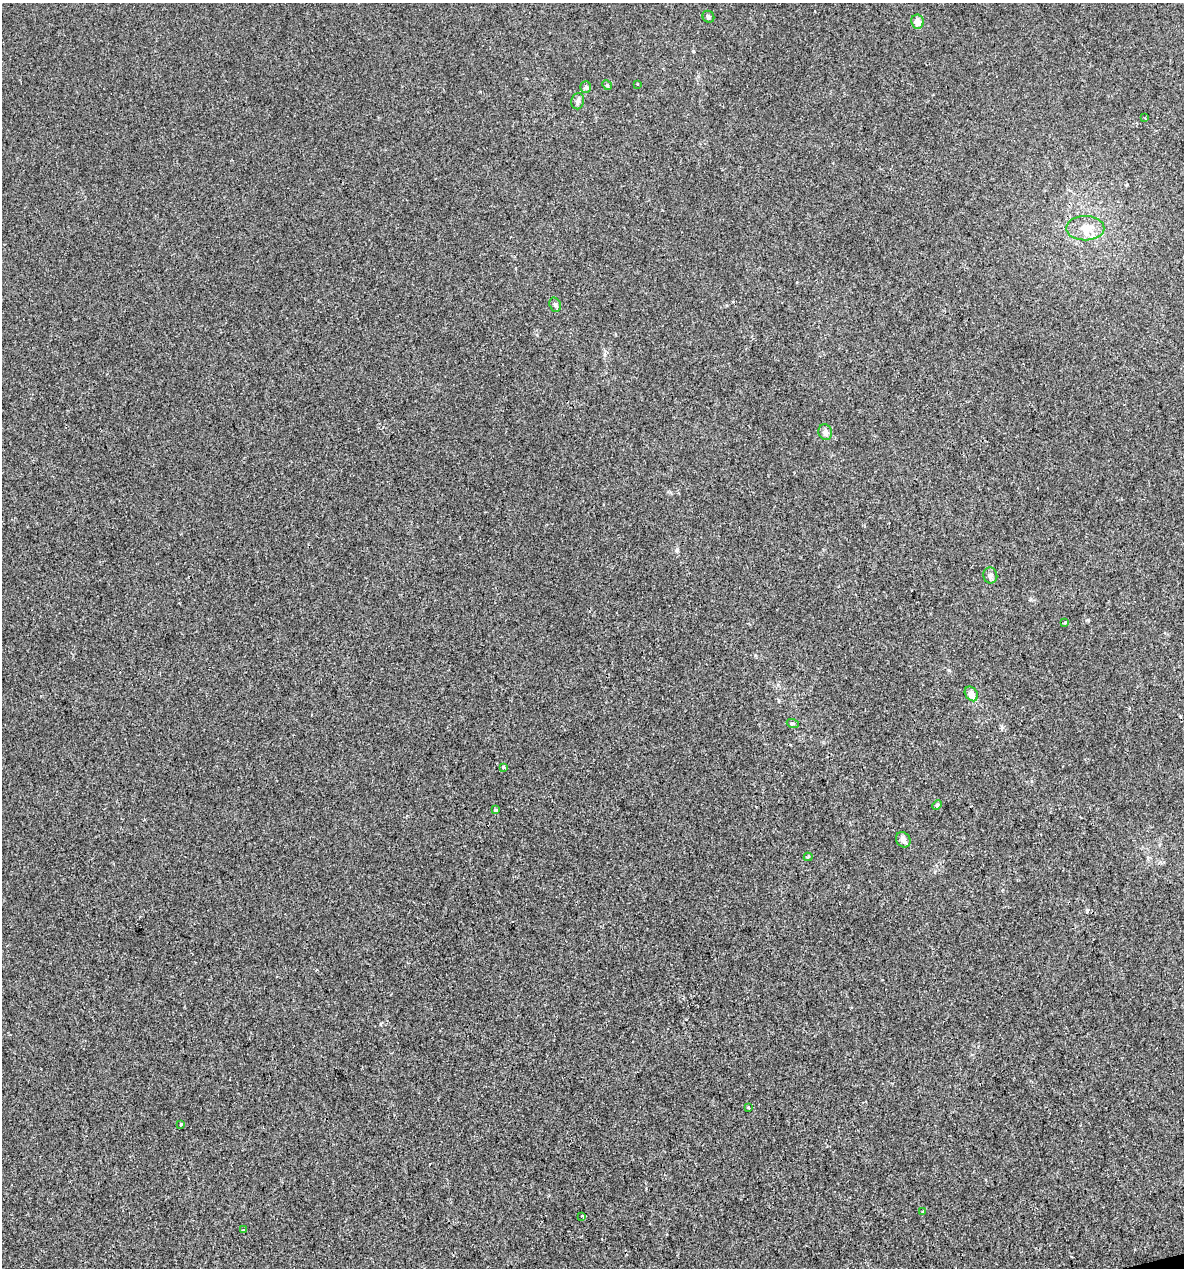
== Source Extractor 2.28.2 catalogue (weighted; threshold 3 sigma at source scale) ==
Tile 6 of 4 x 4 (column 2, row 2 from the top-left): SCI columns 1222-2403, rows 2533-3798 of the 4854 x 5064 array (HDU 1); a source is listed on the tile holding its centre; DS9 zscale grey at full resolution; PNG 1186 x 1270 px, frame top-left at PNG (2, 3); each listed source drawn as its Kron ellipse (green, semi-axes under 4 px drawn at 4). Shown black and unused: <1% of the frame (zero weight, under 2 of 3 exposures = <1% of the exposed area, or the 3 px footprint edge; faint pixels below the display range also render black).
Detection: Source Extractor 2.28.2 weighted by HDU 2 'WHT'; one run over the whole footprint, this tile lists its part. Background -3.12e-04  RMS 0.0042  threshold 0.0188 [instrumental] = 3 sigma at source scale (4.5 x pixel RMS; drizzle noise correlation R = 1.50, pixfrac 1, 0.0396/0.0396 arcsec/px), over >= 5 px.
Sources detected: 25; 1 cosmic-ray / hot-pixel residue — neither listed nor drawn; the other 24 listed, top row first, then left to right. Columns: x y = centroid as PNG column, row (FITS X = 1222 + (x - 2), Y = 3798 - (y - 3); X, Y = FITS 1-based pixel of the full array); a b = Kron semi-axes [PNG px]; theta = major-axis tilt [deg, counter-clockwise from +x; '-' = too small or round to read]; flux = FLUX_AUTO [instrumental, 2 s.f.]
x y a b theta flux
708 17 6 5 - 0.86
917 22 7 6 - 3.2
637 84 3 2 - 0.35
607 85 5 4 - 0.51
586 87 6 5 - 0.83
578 101 8 6 78 1.2
1145 118 4 2 - 0.35
1085 228 19 12 0 6.2
555 305 7 5 -70 0.89
825 432 8 6 -70 2
990 575 8 7 - 1.4
1065 622 3 3 - 1.1
971 694 8 6 -56 3.3
793 724 6 4 -19 0.6
503 767 4 3 - 0.85
937 805 5 4 - 0.52
495 810 3 3 - 1.6
903 840 8 7 - 1.8
808 857 4 4 - 0.61
748 1107 4 2 - 0.38
181 1125 3 2 - 0.54
923 1211 3 3 - 1.2
582 1216 3 3 - 0.78
244 1230 3 3 - 0.97